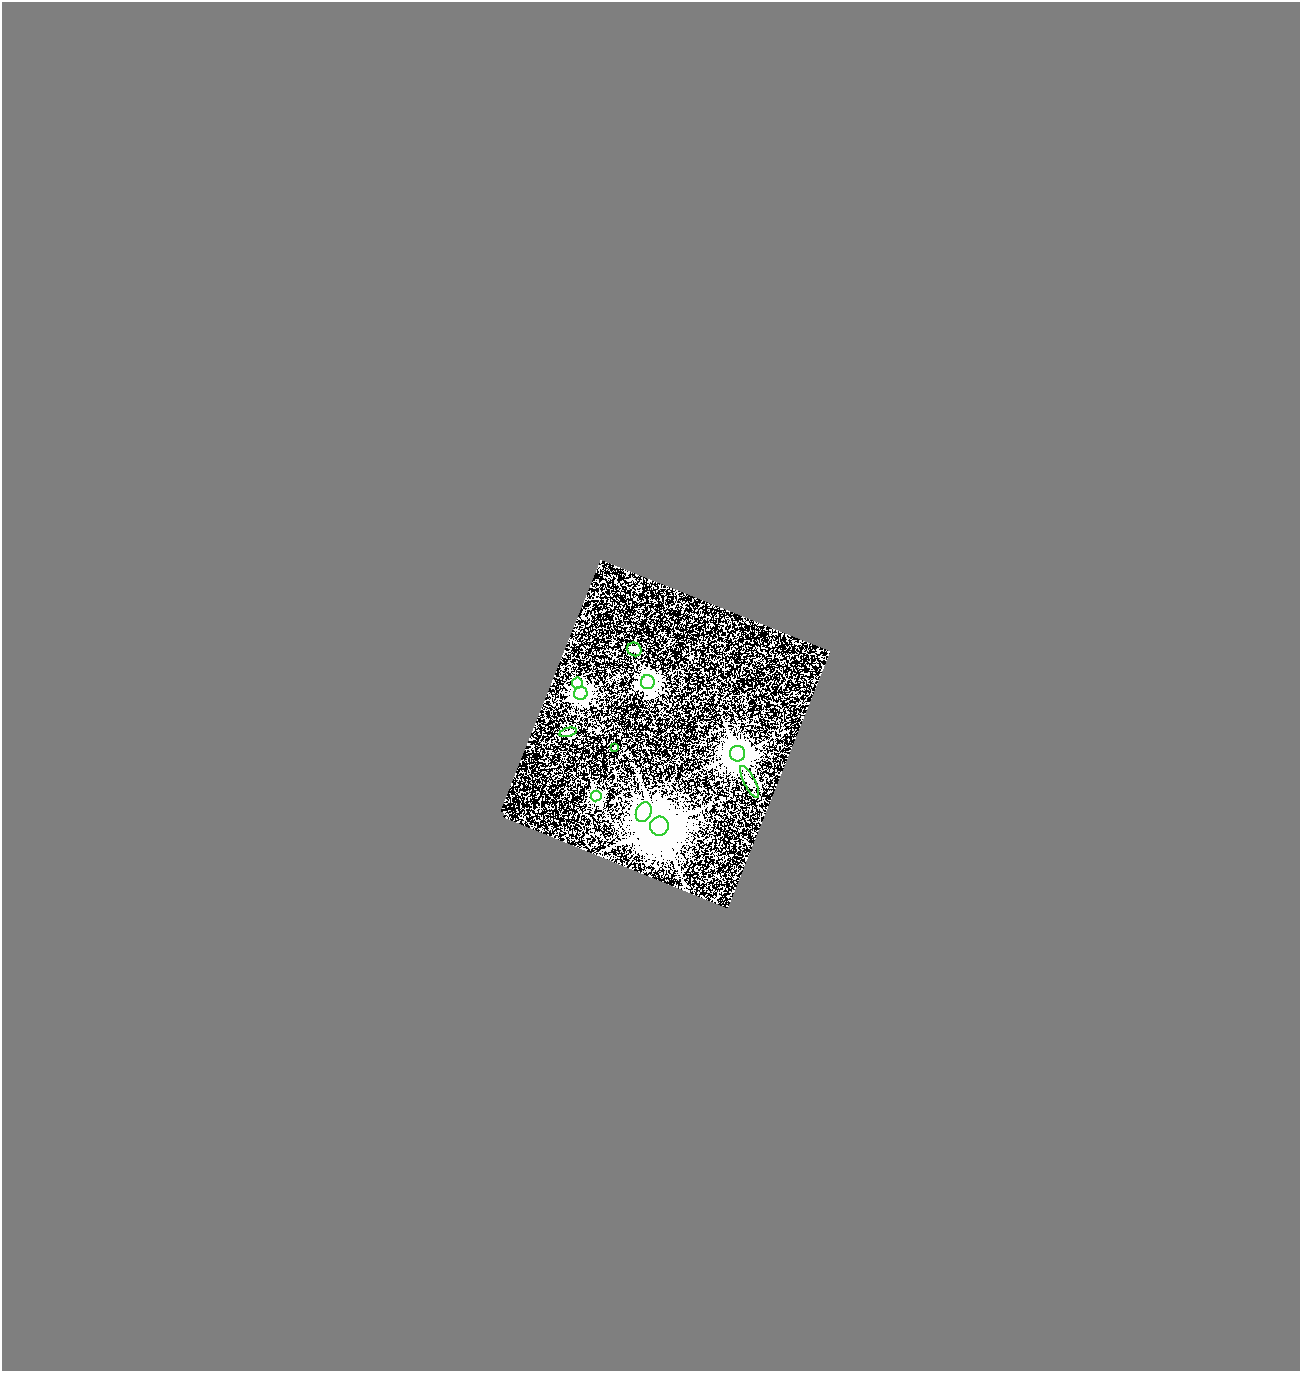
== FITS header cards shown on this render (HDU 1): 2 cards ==
NAXIS1  =                 1298
NAXIS2  =                 1369

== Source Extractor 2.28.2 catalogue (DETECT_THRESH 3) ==
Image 1298 x 1369 px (HDU 1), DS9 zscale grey, 1 PNG px = 1 image px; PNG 1302 x 1373 px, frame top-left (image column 1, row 1369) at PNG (2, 2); each listed source drawn as its Kron ellipse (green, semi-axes under 4 px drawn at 4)
Background 1.19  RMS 0.2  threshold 0.596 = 3 sigma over >= 5 px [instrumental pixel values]
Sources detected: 11; all 11 listed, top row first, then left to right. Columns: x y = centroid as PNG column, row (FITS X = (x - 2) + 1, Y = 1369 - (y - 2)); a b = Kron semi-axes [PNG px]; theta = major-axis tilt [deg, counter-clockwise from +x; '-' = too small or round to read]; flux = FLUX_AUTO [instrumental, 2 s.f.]
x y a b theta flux
634 649 7 6 - 34
648 682 7 7 - 6900
577 683 5 5 - 420
581 693 7 6 - 6900
568 732 9 3 13 24
614 748 3 2 - 14
738 754 7 7 - 26000
750 782 18 5 -63 63
596 796 5 5 - 1700
644 812 10 7 68 5100
659 826 9 9 - 110000